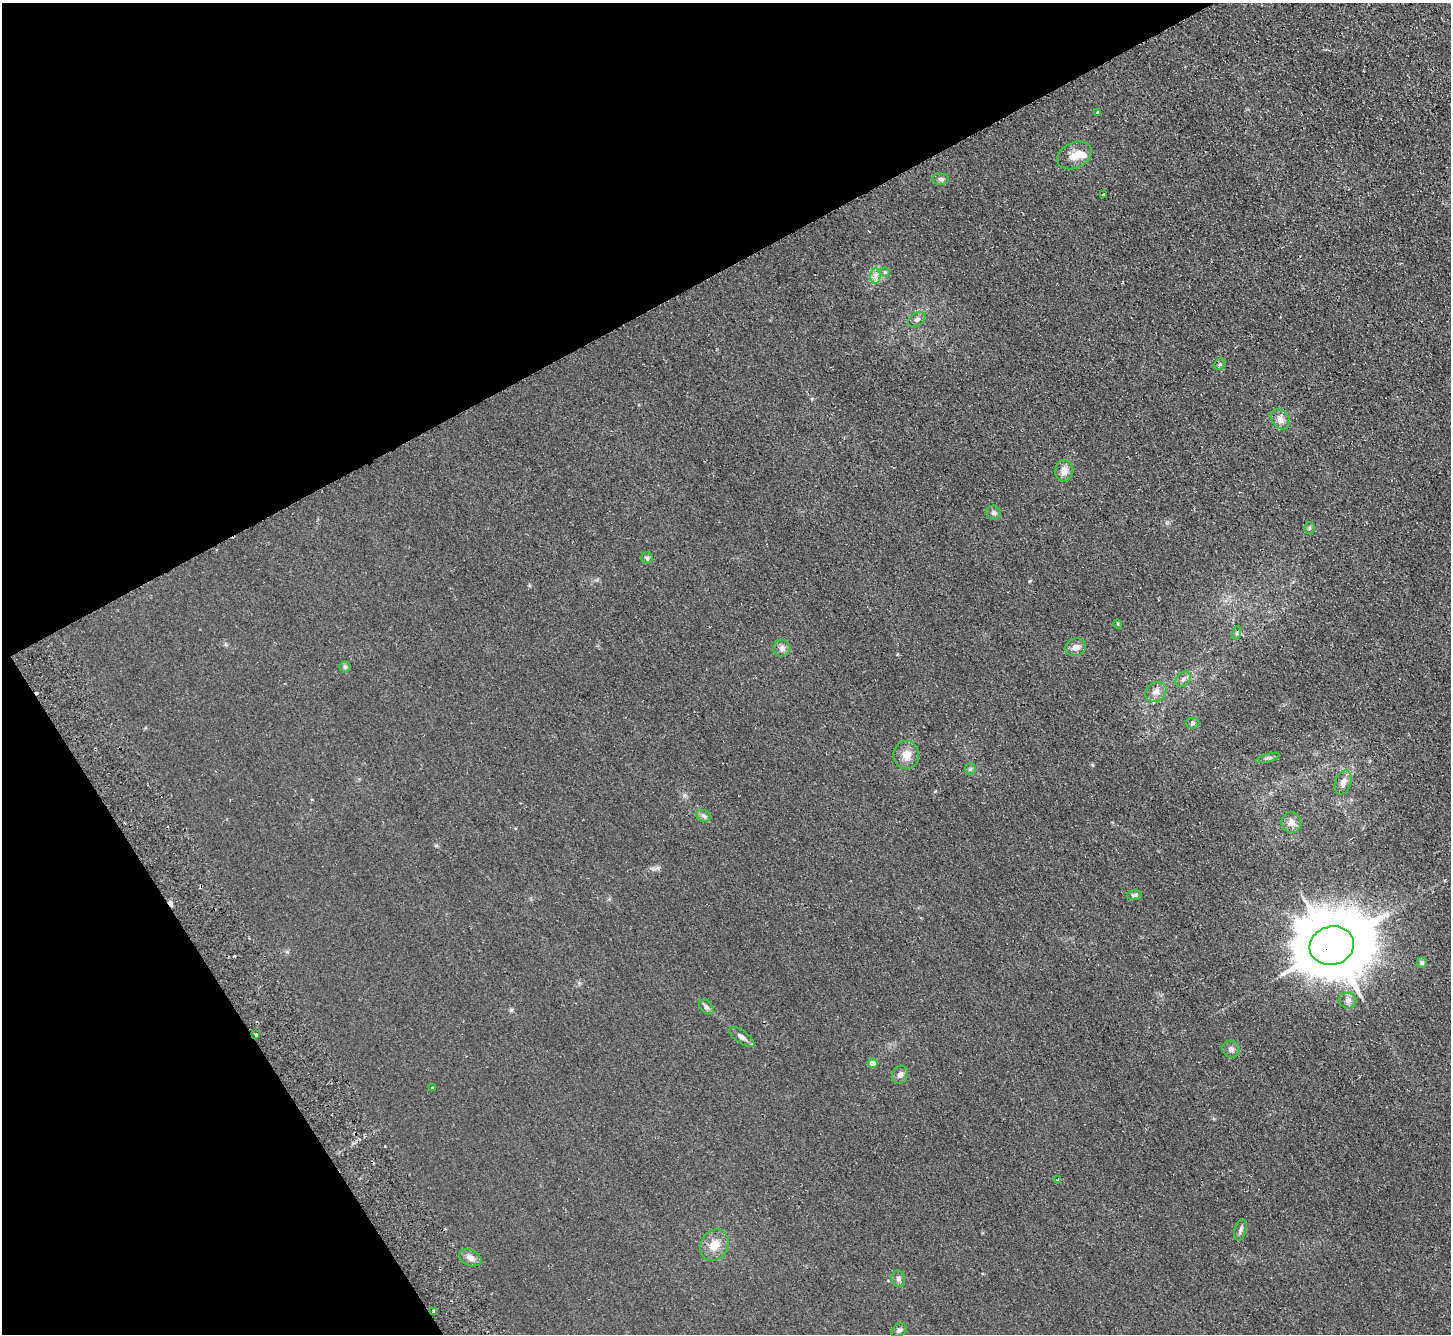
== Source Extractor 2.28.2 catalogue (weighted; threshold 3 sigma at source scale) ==
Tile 5 of 4 x 4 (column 1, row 2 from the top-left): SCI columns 51-1499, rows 2993-4324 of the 5895 x 5848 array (HDU 1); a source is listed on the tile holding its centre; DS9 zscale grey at full resolution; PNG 1453 x 1336 px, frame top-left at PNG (2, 3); each listed source drawn as its Kron ellipse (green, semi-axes under 4 px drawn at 4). Shown black and unused: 29% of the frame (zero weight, under 2 of 3 exposures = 3% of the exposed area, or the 3 px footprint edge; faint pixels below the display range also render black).
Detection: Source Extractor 2.28.2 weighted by HDU 2 'WHT'; one run over the whole footprint, this tile lists its part. Background 0.0411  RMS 0.011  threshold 0.0502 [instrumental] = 3 sigma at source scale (4.5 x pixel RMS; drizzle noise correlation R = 1.50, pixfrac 1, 0.05/0.05 arcsec/px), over >= 5 px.
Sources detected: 48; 2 cosmic-ray / hot-pixel residue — neither listed nor drawn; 1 inside a brighter listed object's ellipse — not listed separately; the other 45 listed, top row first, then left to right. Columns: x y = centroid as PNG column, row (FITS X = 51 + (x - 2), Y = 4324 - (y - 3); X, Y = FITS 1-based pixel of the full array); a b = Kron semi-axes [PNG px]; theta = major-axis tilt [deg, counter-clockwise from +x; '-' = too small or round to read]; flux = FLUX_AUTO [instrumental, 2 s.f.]
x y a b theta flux
1098 113 4 3 - 22
1075 155 18 13 25 12
941 179 8 5 1 2.6
1103 195 4 3 - 10
885 272 5 5 - 1.5
875 276 8 5 89 4
917 319 9 6 32 3.5
1220 364 6 5 - 1.8
1280 419 11 8 -51 6.8
1064 471 11 9 84 8.4
994 513 7 7 - 3.1
1309 528 6 5 - 1.8
647 558 6 5 - 2.1
1118 624 4 3 - 0.76
1236 633 7 4 70 1.8
1076 647 10 8 20 6.8
782 648 8 8 - 4.8
345 667 6 6 - 2.1
1183 679 8 6 44 3.6
1156 692 11 9 34 6.8
1192 723 7 5 1 2.1
906 755 14 13 - 11
1268 758 12 4 15 2.6
970 769 6 5 - 1.9
1343 782 12 8 69 7.1
704 816 8 5 -19 2.7
1291 823 11 10 - 6.3
1134 895 8 5 2 2.3
1332 946 22 19 15 9500
1422 963 5 5 - 1.8
1348 1001 9 8 - 4.6
706 1007 8 6 -45 3.3
256 1034 3 3 - 1.4
742 1037 15 6 -36 5.1
1231 1049 9 8 - 4.4
873 1063 5 4 - 12
900 1075 9 8 - 4.3
433 1088 3 3 - 1.7
1058 1180 3 3 - 9.7
1240 1230 11 5 75 3.3
714 1245 16 13 58 14
470 1258 12 8 -24 5.9
898 1279 8 6 -75 3.3
433 1311 3 3 - 4.6
899 1330 8 6 35 2.7
Overlapping masked pixels (flux is a lower limit): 2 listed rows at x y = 1332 946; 433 1311